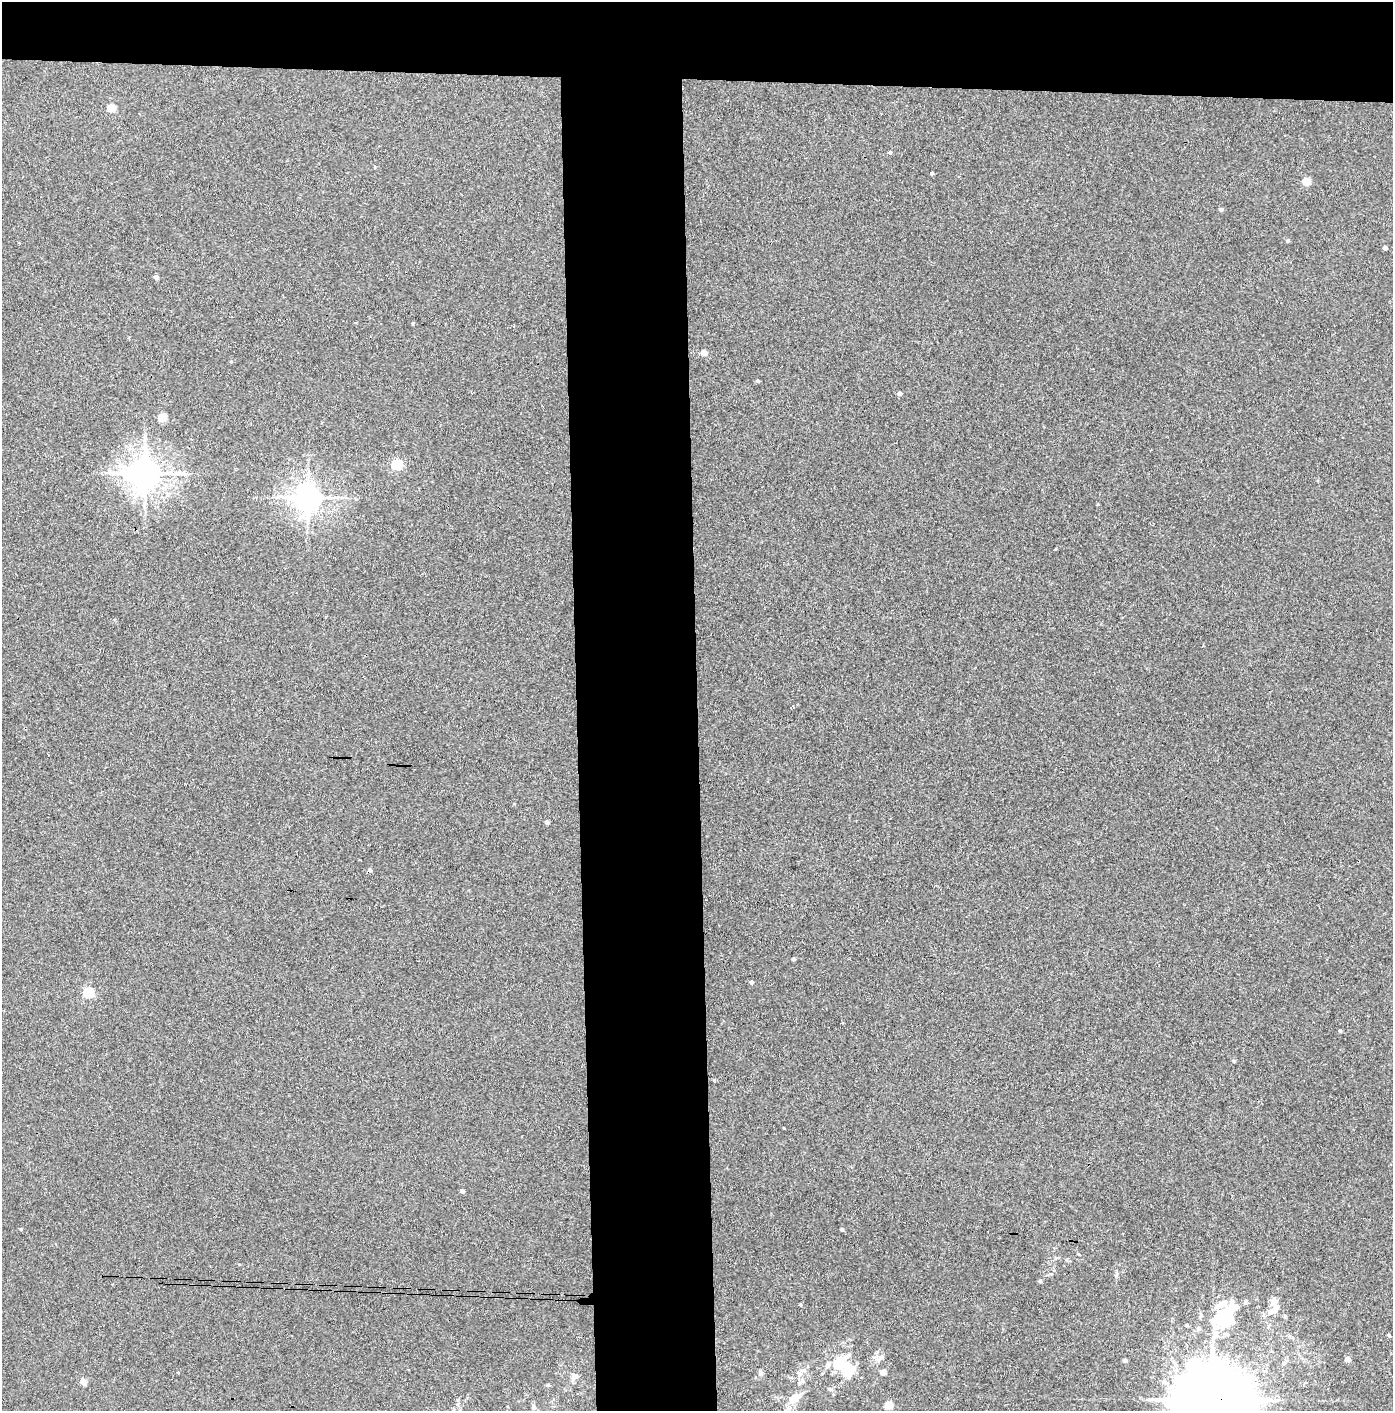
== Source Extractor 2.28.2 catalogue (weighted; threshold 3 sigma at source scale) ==
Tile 2 of 3 x 3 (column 2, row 1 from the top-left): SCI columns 1465-2855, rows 2821-4229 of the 4317 x 4236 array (HDU 1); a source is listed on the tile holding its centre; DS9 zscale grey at full resolution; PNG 1395 x 1413 px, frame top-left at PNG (2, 2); no overlay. Shown black and unused: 14% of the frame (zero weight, under 3 of 4 exposures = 6% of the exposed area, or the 3 px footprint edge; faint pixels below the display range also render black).
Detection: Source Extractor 2.28.2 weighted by HDU 2 'WHT'; one run over the whole footprint, this tile lists its part. Background 0.081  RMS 0.0062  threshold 0.0279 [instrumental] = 3 sigma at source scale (4.5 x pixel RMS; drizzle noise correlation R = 1.50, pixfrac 1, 0.05/0.05 arcsec/px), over >= 5 px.
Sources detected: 50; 1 inside a brighter object's white glare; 1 cosmic-ray / hot-pixel residue — not listed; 4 inside a brighter listed object's ellipse — not listed separately; the other 44 listed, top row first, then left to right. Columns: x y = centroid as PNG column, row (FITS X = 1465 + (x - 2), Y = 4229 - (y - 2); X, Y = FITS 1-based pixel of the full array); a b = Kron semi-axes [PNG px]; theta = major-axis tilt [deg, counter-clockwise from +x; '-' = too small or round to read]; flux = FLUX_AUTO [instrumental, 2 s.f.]
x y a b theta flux
111 108 5 5 - 15
890 152 4 4 - 1.1
932 173 4 3 - 0.8
1307 181 5 4 - 14
1221 209 5 4 - 1.1
1288 240 5 4 - 0.84
1385 248 4 4 - 1.6
156 277 4 4 - 2.1
413 323 4 3 - 1
704 352 4 4 - 7.5
758 381 4 4 - 1.1
900 394 5 4 - 1.9
162 417 5 5 - 17
397 464 6 5 - 56
145 473 10 9 - 1200
307 498 8 8 - 800
547 822 4 4 - 1.8
793 959 4 3 - 1.2
751 982 4 4 - 1.6
88 993 5 5 - 49
1340 1031 4 4 - 0.8
1234 1061 4 4 - 0.97
714 1080 3 3 - 0.84
462 1191 4 4 - 1.7
21 1229 4 3 - 0.64
842 1229 5 4 - 0.96
1040 1281 5 5 - 0.85
800 1305 3 3 - 0.95
1274 1310 15 7 38 6.1
1225 1315 38 20 40 38
1187 1325 4 3 - 0.85
1389 1335 4 3 - 0.8
880 1358 15 5 40 2.4
1348 1359 5 4 - 3.5
1125 1360 4 3 - 1.8
841 1362 26 19 47 17
883 1372 4 4 - 6.8
574 1376 11 7 24 2.2
84 1382 5 4 - 8.3
548 1385 5 4 - 0.69
794 1399 18 10 39 8
1212 1400 21 17 -11 7100
889 1405 5 4 - 16
533 1407 8 6 -69 1.5
Overlapping masked pixels (flux is a lower limit): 1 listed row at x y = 1212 1400
Isophote crosses this tile's border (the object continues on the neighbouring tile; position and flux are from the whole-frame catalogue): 2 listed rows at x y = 1389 1335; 1212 1400
Unlisted compact peaks at least as high as the median listed source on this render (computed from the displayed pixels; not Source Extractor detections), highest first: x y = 784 1128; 1116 1276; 1055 549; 1098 504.